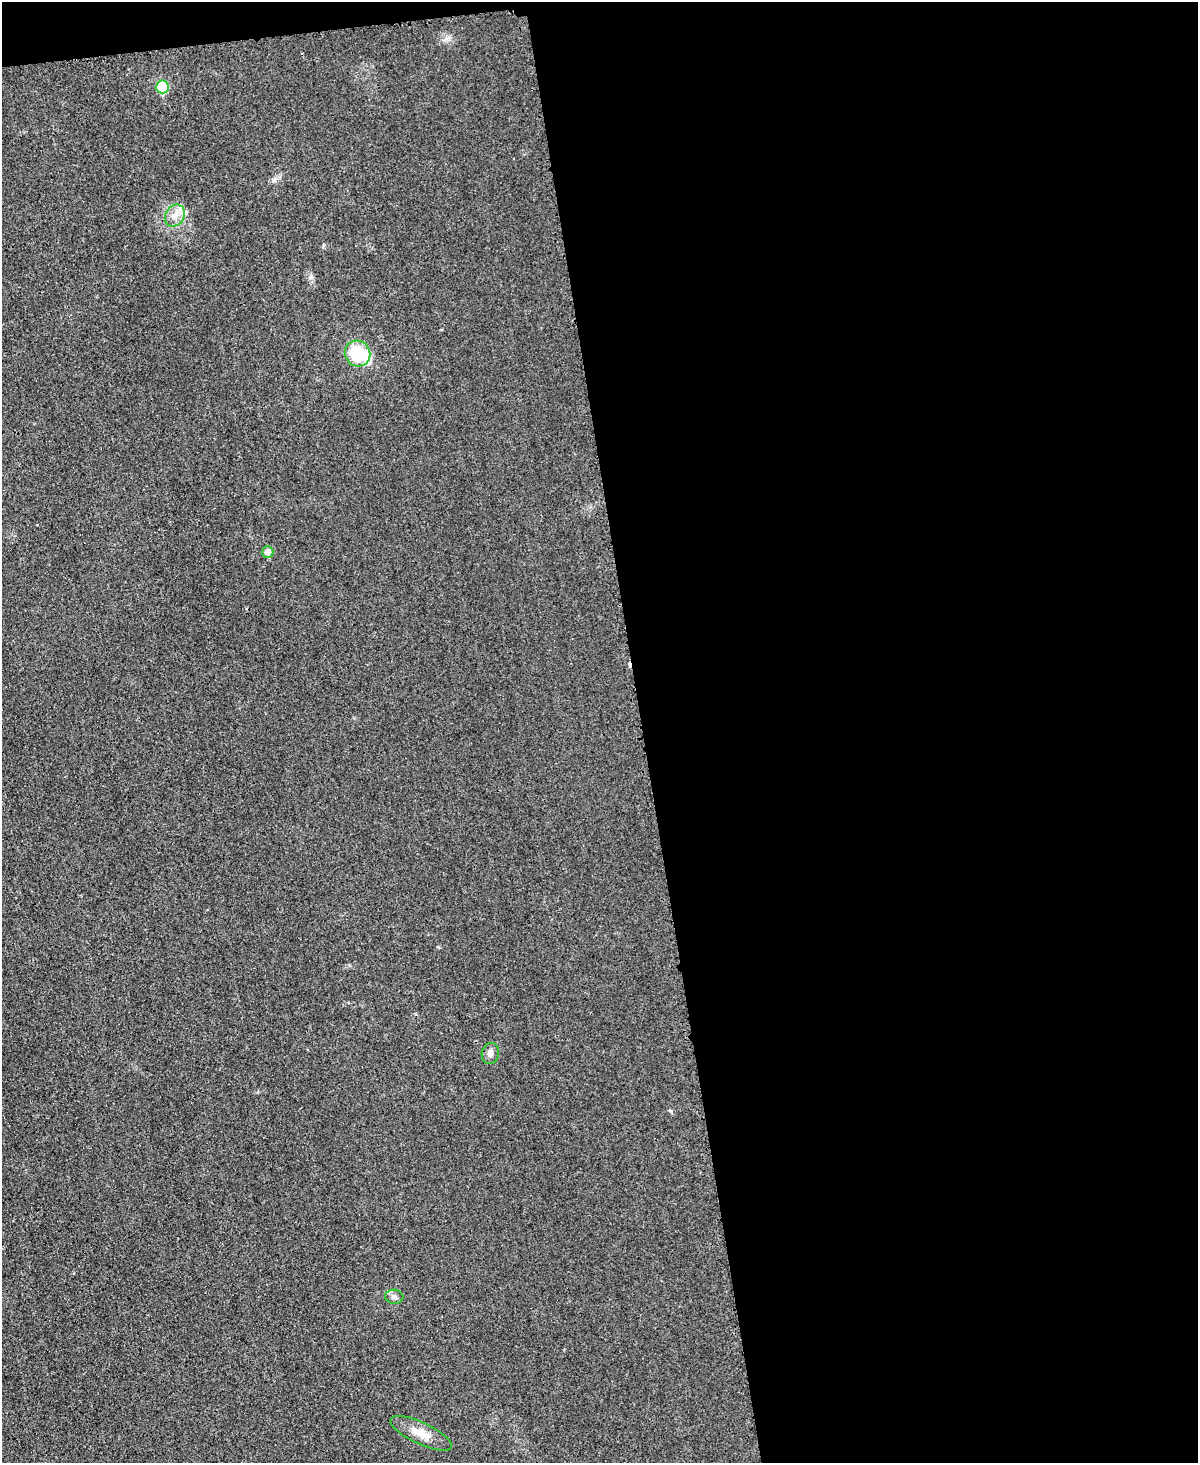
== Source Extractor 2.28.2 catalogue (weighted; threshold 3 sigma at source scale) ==
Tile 4 of 4 x 3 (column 4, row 1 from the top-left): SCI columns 3606-4801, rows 3177-4637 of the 4803 x 4779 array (HDU 1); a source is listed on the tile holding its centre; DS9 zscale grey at full resolution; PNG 1200 x 1465 px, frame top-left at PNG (2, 2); each listed source drawn as its Kron ellipse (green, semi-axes under 4 px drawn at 4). Shown black and unused: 48% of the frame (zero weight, under 3 of 4 exposures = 1% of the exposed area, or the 3 px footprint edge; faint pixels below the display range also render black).
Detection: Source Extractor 2.28.2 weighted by HDU 2 'WHT'; one run over the whole footprint, this tile lists its part. Background 0.0344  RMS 0.0066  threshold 0.0296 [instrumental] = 3 sigma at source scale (4.5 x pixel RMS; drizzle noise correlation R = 1.50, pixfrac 1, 0.05/0.05 arcsec/px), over >= 5 px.
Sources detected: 9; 1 inside a brighter object's white glare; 1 cosmic-ray / hot-pixel residue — neither listed nor drawn; the other 7 listed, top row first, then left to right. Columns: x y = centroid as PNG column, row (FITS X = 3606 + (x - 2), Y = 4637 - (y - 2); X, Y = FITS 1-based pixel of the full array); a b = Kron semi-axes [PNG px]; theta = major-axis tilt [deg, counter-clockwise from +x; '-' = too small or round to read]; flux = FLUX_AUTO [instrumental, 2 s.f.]
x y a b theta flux
162 87 6 6 - 35
175 216 11 9 56 5.8
357 353 13 12 - 27
268 552 6 5 - 4.2
490 1053 10 8 76 3
394 1297 9 7 -5 2.2
421 1433 34 10 -25 11